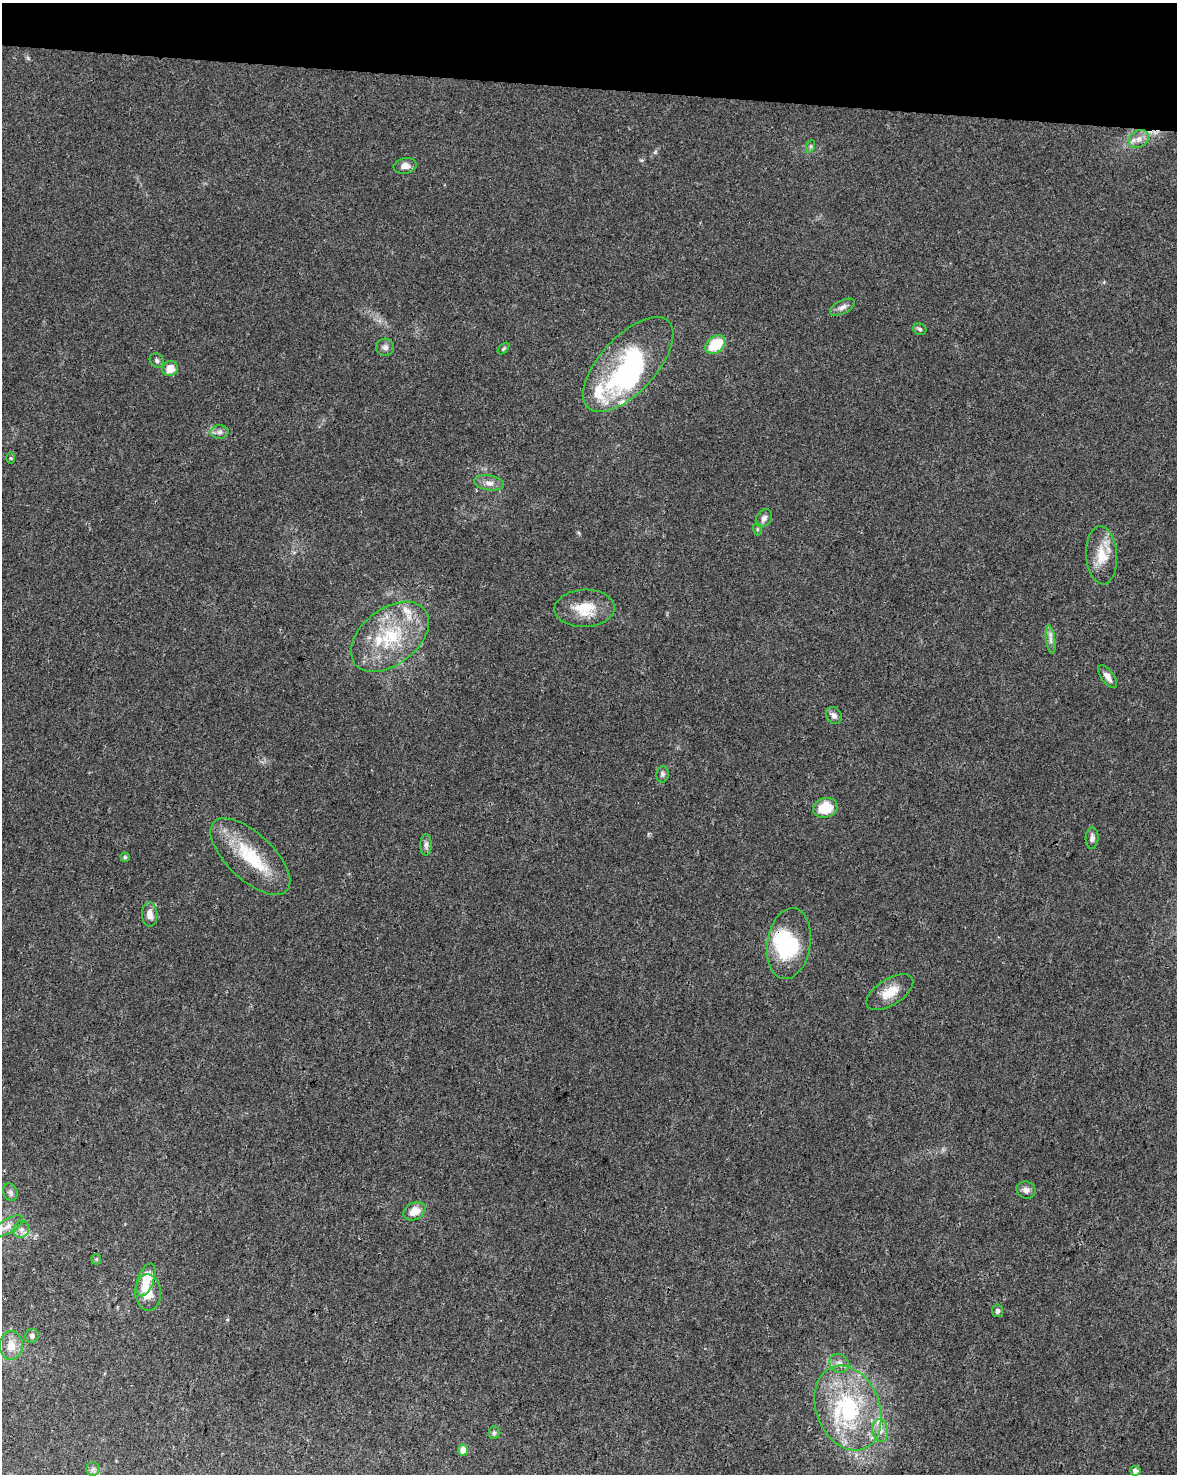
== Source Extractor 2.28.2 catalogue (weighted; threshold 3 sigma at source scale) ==
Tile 2 of 4 x 3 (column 2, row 1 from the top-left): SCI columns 1175-2349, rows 3173-4644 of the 4709 x 4928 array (HDU 1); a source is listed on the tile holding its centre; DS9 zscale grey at full resolution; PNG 1179 x 1476 px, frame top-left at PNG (2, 3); each listed source drawn as its Kron ellipse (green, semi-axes under 4 px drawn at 4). Shown black and unused: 6% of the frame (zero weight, under 3 of 4 exposures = <1% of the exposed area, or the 3 px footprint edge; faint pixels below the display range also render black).
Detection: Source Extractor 2.28.2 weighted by HDU 2 'WHT'; one run over the whole footprint, this tile lists its part. Background 0.0237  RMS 0.0033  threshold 0.0149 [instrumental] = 3 sigma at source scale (4.5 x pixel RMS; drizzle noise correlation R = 1.50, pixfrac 1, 0.0396/0.0396 arcsec/px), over >= 5 px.
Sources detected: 58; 2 inside a brighter object's white glare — neither listed nor drawn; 7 inside a brighter listed object's ellipse — not listed separately; the other 49 listed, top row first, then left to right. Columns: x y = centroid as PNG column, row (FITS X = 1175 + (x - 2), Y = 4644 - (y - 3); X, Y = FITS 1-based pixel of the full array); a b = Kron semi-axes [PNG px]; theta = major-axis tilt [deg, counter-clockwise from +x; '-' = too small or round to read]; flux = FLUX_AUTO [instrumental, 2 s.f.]
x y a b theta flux
1139 139 10 8 33 2.2
811 146 7 4 71 0.55
405 166 11 7 10 2.1
842 307 13 6 27 1.5
920 329 7 5 -34 0.66
715 345 11 8 38 12
385 347 9 8 - 1.4
503 349 7 4 45 0.46
157 360 8 6 -48 0.91
628 365 59 28 47 40
170 368 8 7 - 4.4
220 432 9 6 1 1.2
11 458 6 4 -88 0.36
489 483 15 7 -9 2.1
764 518 9 7 56 1.5
757 529 6 4 -72 0.43
1102 555 29 15 -86 7.4
585 608 30 19 2 9.2
390 637 44 28 38 24
1051 640 14 4 -83 1.4
1108 677 13 6 -53 2
834 715 9 7 -54 1.3
662 774 8 6 80 0.88
825 808 12 9 15 9.4
1092 838 11 6 88 1.3
426 845 11 6 90 1.1
125 857 4 4 - 0.5
250 857 50 23 -43 18
150 914 12 8 -86 2.7
789 944 36 21 81 21
890 992 26 13 32 5.9
1026 1190 9 8 - 1.6
10 1192 9 7 -66 0.96
414 1211 11 8 28 4
7 1227 18 7 32 2.5
21 1229 9 7 68 1.5
96 1259 5 5 - 0.46
146 1280 17 8 70 8.5
148 1293 18 13 -87 5.4
997 1311 6 5 - 1.1
32 1336 7 6 - 0.89
11 1345 14 11 85 4.1
839 1363 10 9 - 1.8
848 1408 44 31 -69 37
880 1430 11 8 -81 2.2
494 1433 6 5 - 0.67
463 1450 5 5 - 3.1
93 1469 7 6 - 0.96
1135 1471 5 5 - 1.8
Isophote crosses this tile's border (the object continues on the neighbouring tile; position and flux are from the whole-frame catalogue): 1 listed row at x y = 7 1227